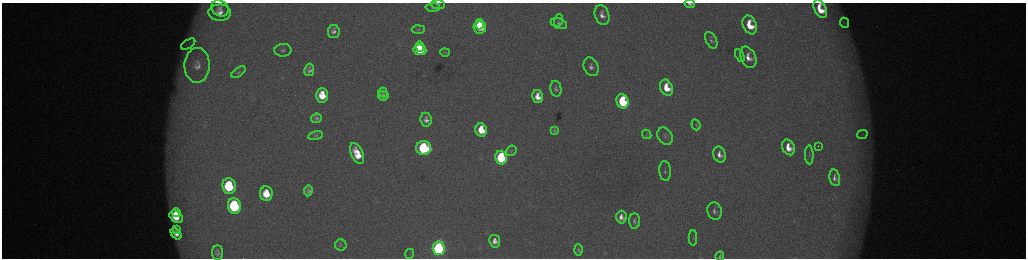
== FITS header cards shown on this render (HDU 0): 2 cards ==
NAXIS1  =                 2048 /fastest changing axis
NAXIS2  =                  512 /next to fastest changing axis

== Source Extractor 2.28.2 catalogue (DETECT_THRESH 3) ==
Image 2048 x 512 px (HDU 0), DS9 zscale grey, zoomed out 1/2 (1 PNG px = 2 x 2 image px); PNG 1028 x 260 px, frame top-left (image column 1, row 511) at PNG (2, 3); each listed source drawn as its Kron ellipse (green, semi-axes under 4 px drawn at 4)
Background 175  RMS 2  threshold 6.07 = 3 sigma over >= 5 px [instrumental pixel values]
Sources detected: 77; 5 cannot appear on this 1/2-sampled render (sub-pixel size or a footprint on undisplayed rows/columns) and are neither listed nor drawn; the other 72 listed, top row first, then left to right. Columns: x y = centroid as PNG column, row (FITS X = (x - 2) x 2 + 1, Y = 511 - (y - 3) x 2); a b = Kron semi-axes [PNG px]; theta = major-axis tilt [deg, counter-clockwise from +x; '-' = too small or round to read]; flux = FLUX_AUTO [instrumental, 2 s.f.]
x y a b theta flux
690 4 5 3 - 1300
438 5 7 4 -4 840
433 7 7 4 2 680
220 8 9 7 -36 2300
820 9 9 6 -64 9900
220 13 11 8 -3 4300
602 15 10 7 -71 3200
559 20 6 4 72 720
844 23 5 3 - 570
479 24 5 3 - 6600
559 24 8 5 -17 1600
750 25 10 6 -67 12000
480 27 6 6 - 19000
418 30 6 3 3 500
334 32 6 6 - 2200
711 40 9 5 -63 1300
188 44 8 4 33 1500
420 47 5 4 - 12000
283 50 8 6 4 1500
420 50 6 5 - 30000
445 52 5 3 - 390
740 56 7 4 -67 730
748 57 11 7 -66 5200
197 65 17 12 89 7100
591 67 10 7 -68 2400
309 70 6 5 - 1800
239 72 8 4 36 850
666 88 8 6 -67 10000
556 89 8 5 -78 1300
383 93 5 3 - 700
322 95 7 6 - 10000
383 96 5 4 - 1800
538 97 6 5 - 5200
622 101 7 6 - 41000
316 118 5 4 - 1200
426 120 7 5 -83 2600
696 125 5 4 - 600
481 130 7 5 -76 12000
555 130 4 3 - 820
647 134 5 4 - 560
862 135 5 2 - 470
316 136 7 4 11 790
665 136 9 7 -56 1700
818 146 2 1 - 410
788 147 8 6 -64 6800
424 148 7 7 - 59000
512 151 5 4 - 730
357 154 11 6 -66 11000
720 154 8 6 -66 3300
809 155 9 4 -88 780
501 158 7 6 - 52000
665 171 10 5 -86 1400
835 178 8 5 -77 2100
229 186 8 6 -83 36000
308 191 5 4 - 1400
266 193 7 6 - 11000
234 206 8 6 -84 62000
715 211 9 7 -74 2000
176 213 4 3 - 4200
176 217 7 5 -41 10000
621 217 6 5 - 3200
634 221 7 5 -88 1200
176 229 4 3 - 1100
176 234 6 4 -48 3400
693 238 7 3 -89 560
495 241 6 5 - 3100
341 245 6 5 - 730
439 248 7 6 - 130000
578 250 5 3 - 870
217 253 7 5 -86 1600
410 254 5 1 - 250
720 256 5 4 - 970
At the frame edge (FLAGS 8, measured only in part): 3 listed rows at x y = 690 4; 820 9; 720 256
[5 sub-pixel or undisplayed-footprint detections neither listed nor drawn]